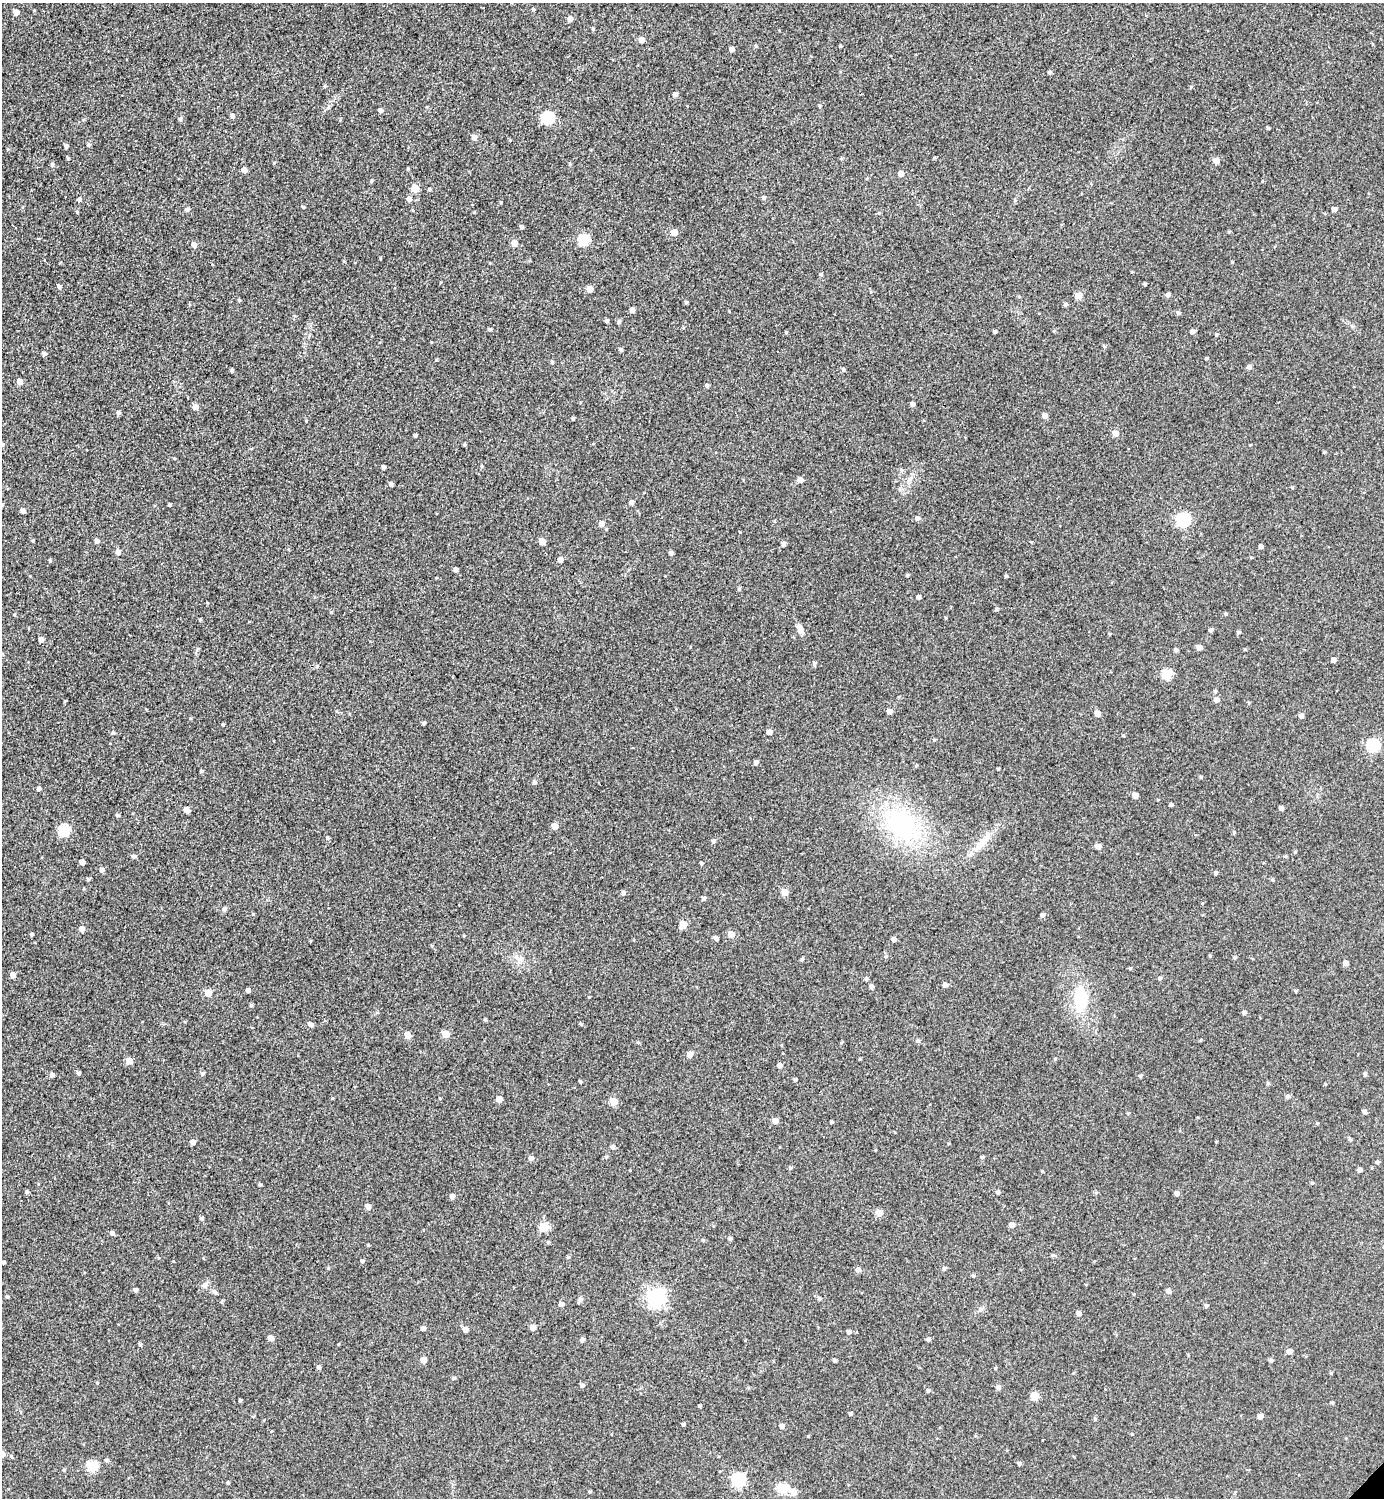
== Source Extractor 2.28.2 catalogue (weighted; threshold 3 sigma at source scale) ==
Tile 11 of 4 x 4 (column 3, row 3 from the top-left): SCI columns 3072-4453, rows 1508-3003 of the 5997 x 5997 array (HDU 1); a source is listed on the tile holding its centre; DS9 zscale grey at full resolution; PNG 1386 x 1500 px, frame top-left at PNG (2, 3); no overlay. Shown black and unused: <1% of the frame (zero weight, under 2 of 3 exposures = <1% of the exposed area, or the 3 px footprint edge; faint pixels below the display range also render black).
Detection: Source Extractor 2.28.2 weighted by HDU 2 'WHT'; one run over the whole footprint, this tile lists its part. Background 0.0372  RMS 0.018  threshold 0.0792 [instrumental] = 3 sigma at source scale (4.5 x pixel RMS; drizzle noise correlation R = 1.50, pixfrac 1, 0.05/0.05 arcsec/px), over >= 5 px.
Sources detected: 308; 1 cosmic-ray / hot-pixel residue — not listed; the other 307 listed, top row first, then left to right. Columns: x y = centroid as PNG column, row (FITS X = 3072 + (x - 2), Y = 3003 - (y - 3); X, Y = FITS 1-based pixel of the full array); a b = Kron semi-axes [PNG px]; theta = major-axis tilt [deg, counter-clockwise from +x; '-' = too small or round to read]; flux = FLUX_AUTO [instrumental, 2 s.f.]
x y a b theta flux
533 9 4 3 - 1.8
16 12 5 5 - 9.6
570 19 5 4 - 9.4
593 29 4 4 - 2.3
642 40 4 4 - 13
756 46 5 4 - 2.1
840 46 3 3 - 1.7
731 49 4 4 - 6.2
1050 72 4 4 - 2.9
325 86 4 4 - 1.9
675 94 5 5 - 6.4
819 106 4 3 - 2.2
380 110 4 4 - 5.3
232 116 5 4 - 4.4
548 118 6 6 - 150
180 119 5 4 - 2.7
1268 128 3 3 - 2.1
474 137 5 5 - 9.4
88 145 5 5 - 2.4
66 146 5 4 - 3.5
68 158 4 3 - 1.8
841 159 4 4 - 2.1
1216 161 5 5 - 14
570 164 5 3 - 1.9
52 165 6 4 78 3.2
244 170 5 4 - 8
901 174 5 5 - 9
372 181 5 4 - 2.3
415 188 5 5 - 32
429 189 4 4 - 2.5
764 198 5 5 - 3.5
409 199 5 5 - 8
79 200 5 4 - 3.8
1015 200 5 4 - 2.1
501 203 4 3 - 1.6
303 207 4 3 - 1.7
1334 209 4 4 - 7
187 210 5 4 - 4.6
413 210 4 3 - 1.5
474 212 4 3 - 1.5
879 213 4 4 - 1.6
522 227 4 4 - 3.9
674 232 5 5 - 21
584 240 5 5 - 100
514 243 5 5 - 16
194 245 5 4 - 9.2
1232 262 4 3 - 1.5
821 274 5 4 - 2.2
1144 284 3 3 - 2.4
59 287 5 4 - 4.7
590 289 5 4 - 15
871 292 5 3 - 1.6
1168 295 5 4 - 4.8
1078 296 5 5 - 21
239 300 4 3 - 1.9
686 302 4 4 - 2.8
1065 305 4 4 - 3.8
632 310 4 4 - 6.2
1178 313 5 5 - 3.5
607 321 4 4 - 3.1
619 322 5 5 - 3.6
489 329 4 4 - 2.8
994 331 3 3 - 3.8
1192 332 5 5 - 5.9
1216 335 4 4 - 2.1
1104 346 6 3 -45 2.1
620 349 4 4 - 3.6
44 354 4 4 - 4.5
1207 358 3 3 - 2.1
436 360 5 3 - 1.6
552 362 5 4 - 2.6
1249 367 5 5 - 5.9
232 370 3 3 - 3
843 370 5 4 - 3.1
20 381 5 4 - 14
707 386 4 4 - 3.8
912 404 4 4 - 6.7
195 407 5 5 - 10
118 413 5 4 - 3.8
1045 416 5 5 - 7.9
573 419 4 3 - 2.4
1115 433 5 5 - 16
415 435 3 3 - 3
464 444 4 3 - 2.3
2 445 5 5 - 3.5
1324 452 4 4 - 1.7
481 466 5 3 - 1.8
383 467 4 4 - 3.9
800 480 5 5 - 8.6
391 484 5 4 - 4.4
1292 488 4 4 - 1.9
631 503 5 4 - 6.5
169 505 3 3 - 2.8
23 511 4 4 - 7.1
917 518 5 5 - 5.5
1183 520 6 6 - 210
601 524 5 5 - 11
33 541 5 3 - 1.6
97 541 5 4 - 5.7
542 541 5 5 - 14
1031 542 4 3 - 1.3
783 544 5 4 - 5.4
1261 547 4 4 - 5.4
118 552 6 5 - 7.4
671 553 4 4 - 4.5
50 560 4 3 - 2
560 560 5 4 - 9.3
455 570 4 4 - 5.9
907 575 4 4 - 1.8
1006 576 4 4 - 2.1
739 589 5 4 - 2.2
918 597 4 3 - 4.5
996 609 4 4 - 3.4
15 614 4 3 - 1.5
1225 614 4 4 - 2.3
946 618 4 3 - 1.3
200 620 4 3 - 2.3
800 629 13 7 -60 8.8
1210 630 4 4 - 3.5
1238 632 4 4 - 2.9
1109 634 4 3 - 1.6
41 639 6 5 - 4.4
1199 648 4 4 - 11
1245 649 4 3 - 1.7
1176 650 4 4 - 3.7
1333 660 4 4 - 7.6
814 663 6 4 -75 3.1
317 666 5 5 - 2.4
1167 674 5 5 - 82
1215 691 5 4 - 2.6
1216 700 5 5 - 8
65 701 5 3 - 1.6
889 711 4 4 - 8.7
1097 713 5 4 - 13
1301 716 5 4 - 6.5
424 723 4 3 - 3.4
223 724 4 3 - 2
769 732 5 4 - 9.7
113 733 5 5 - 2.3
1123 735 5 3 - 1.5
934 740 4 4 - 1.7
1373 745 6 6 - 160
756 762 5 4 - 4.5
916 766 4 4 - 1.7
998 769 3 2 - 1.7
202 771 5 3 - 2.3
1201 777 4 4 - 2.2
534 782 5 4 - 4.3
39 789 4 4 - 4.1
1135 795 5 4 - 11
1171 805 3 3 - 2.9
1281 808 4 4 - 6.1
186 810 5 4 - 11
117 815 4 4 - 3.3
902 825 53 36 -51 190
554 826 5 4 - 21
64 830 6 6 - 120
328 838 6 4 -28 2.7
713 841 5 4 - 4
979 846 15 8 58 16
1098 846 5 4 - 9.9
1295 852 4 4 - 1.9
134 856 5 5 - 3.9
82 862 4 4 - 9.2
701 863 4 3 - 2.7
102 870 5 4 - 6.2
1216 873 5 4 - 2.7
88 879 4 4 - 3
1272 880 5 4 - 2.1
785 892 5 5 - 21
623 893 5 4 - 4.2
703 898 5 4 - 3.8
224 909 5 5 - 4.4
253 914 4 4 - 1.7
1042 915 4 4 - 5.3
683 924 5 5 - 27
82 929 5 4 - 9
32 934 3 3 - 3
731 934 5 5 - 23
716 938 5 4 - 4.4
894 939 5 5 - 5.3
432 946 5 3 - 1.5
1210 956 4 4 - 1.8
1234 958 5 4 - 2.1
519 959 12 10 -43 12
802 959 4 4 - 2.8
1346 963 4 4 - 9.1
1130 968 5 3 - 1.8
13 975 5 4 - 10
866 979 5 4 - 2.8
1160 979 5 5 - 2.6
945 985 5 5 - 5.9
871 986 4 4 - 5
248 990 4 4 - 5.8
1296 991 5 3 - 1.9
208 993 5 5 - 21
1080 999 30 16 90 69
251 1005 5 4 - 2.1
1244 1012 5 4 - 4.3
485 1020 4 3 - 2.3
310 1024 5 5 - 6.4
581 1024 5 4 - 2.2
445 1034 5 5 - 24
407 1035 5 5 - 15
841 1043 4 4 - 1.8
690 1054 5 4 - 14
1055 1059 4 4 - 1.6
129 1061 5 5 - 14
779 1065 5 4 - 6
79 1073 4 4 - 3.1
202 1074 5 4 - 3.2
1365 1074 5 4 - 3.3
52 1075 4 4 - 5.8
1140 1076 5 4 - 2.8
795 1080 4 4 - 2.6
580 1082 3 3 - 2.5
1288 1096 5 5 - 4.1
440 1098 4 3 - 1.3
499 1099 5 4 - 15
614 1102 5 5 - 31
1364 1112 5 4 - 4.4
1128 1113 4 3 - 1.6
775 1121 5 4 - 14
832 1122 4 3 - 2.4
1317 1123 4 4 - 1.7
1349 1139 6 4 -89 2
193 1142 4 4 - 8.9
613 1147 5 5 - 4.2
606 1157 4 4 - 1.7
982 1157 4 4 - 2.6
531 1158 5 5 - 7.6
1377 1162 4 4 - 2.5
790 1168 5 4 - 2.8
1359 1170 4 4 - 5.8
1042 1171 4 4 - 1.3
1312 1183 4 4 - 2.1
260 1185 4 3 - 2.7
27 1192 5 4 - 2.9
998 1192 5 4 - 3.2
1176 1193 5 5 - 4.8
452 1196 4 4 - 8
368 1207 5 5 - 8.2
879 1213 5 5 - 24
201 1218 4 4 - 3.2
1012 1225 4 4 - 11
544 1227 5 5 - 65
112 1233 5 5 - 4.4
730 1239 4 4 - 3.9
703 1240 4 4 - 2.1
548 1242 4 4 - 2.1
368 1245 3 3 - 1.8
568 1257 4 4 - 2.2
362 1261 5 4 - 2.7
3 1262 3 3 - 2.6
944 1269 5 4 - 3.5
858 1270 5 5 - 6.8
973 1276 4 4 - 2.3
205 1285 8 6 33 5.7
135 1290 4 4 - 5.1
1168 1291 5 4 - 7.3
7 1296 4 3 - 2.2
656 1298 7 7 - 570
819 1298 5 4 - 3.3
579 1300 8 4 58 3.4
561 1304 4 4 - 7.6
1206 1306 4 4 - 3.1
1078 1313 5 4 - 6.1
533 1327 5 5 - 11
423 1328 5 4 - 5.2
465 1329 5 5 - 7.5
848 1332 5 4 - 4.2
271 1338 4 4 - 11
582 1340 4 4 - 5.2
928 1340 4 4 - 3.4
140 1345 5 4 - 2.5
1289 1351 5 5 - 8.3
423 1360 5 4 - 16
834 1360 4 3 - 3.6
1271 1361 5 4 - 3.1
318 1367 4 4 - 4.4
995 1368 4 3 - 1.5
1331 1373 3 3 - 1.9
454 1378 4 4 - 2.5
97 1383 3 3 - 1.2
582 1385 5 5 - 3.5
998 1388 5 5 - 5.6
928 1390 4 4 - 3.3
1035 1396 5 5 - 38
240 1400 3 3 - 2.4
1332 1403 4 4 - 2.4
700 1406 3 3 - 2.6
850 1414 4 3 - 2.8
1260 1416 5 4 - 8
1095 1419 4 4 - 1.7
683 1424 4 3 - 2.7
782 1426 4 4 - 7.8
808 1436 3 3 - 1.3
12 1457 5 3 - 1.7
106 1460 5 5 - 3.1
1019 1464 4 4 - 3.2
92 1466 5 5 - 94
64 1470 4 3 - 1.8
738 1480 7 7 - 180
228 1483 4 4 - 1.9
782 1488 5 5 - 83
590 1492 4 3 - 2.2
793 1492 6 5 - 19
Isophote crosses this tile's border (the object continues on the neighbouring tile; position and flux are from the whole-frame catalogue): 1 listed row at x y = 2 445
Unlisted compact peaks at least as high as the median listed source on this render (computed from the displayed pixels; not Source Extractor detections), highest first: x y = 786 332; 331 612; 589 997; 740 532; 328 1268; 306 421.